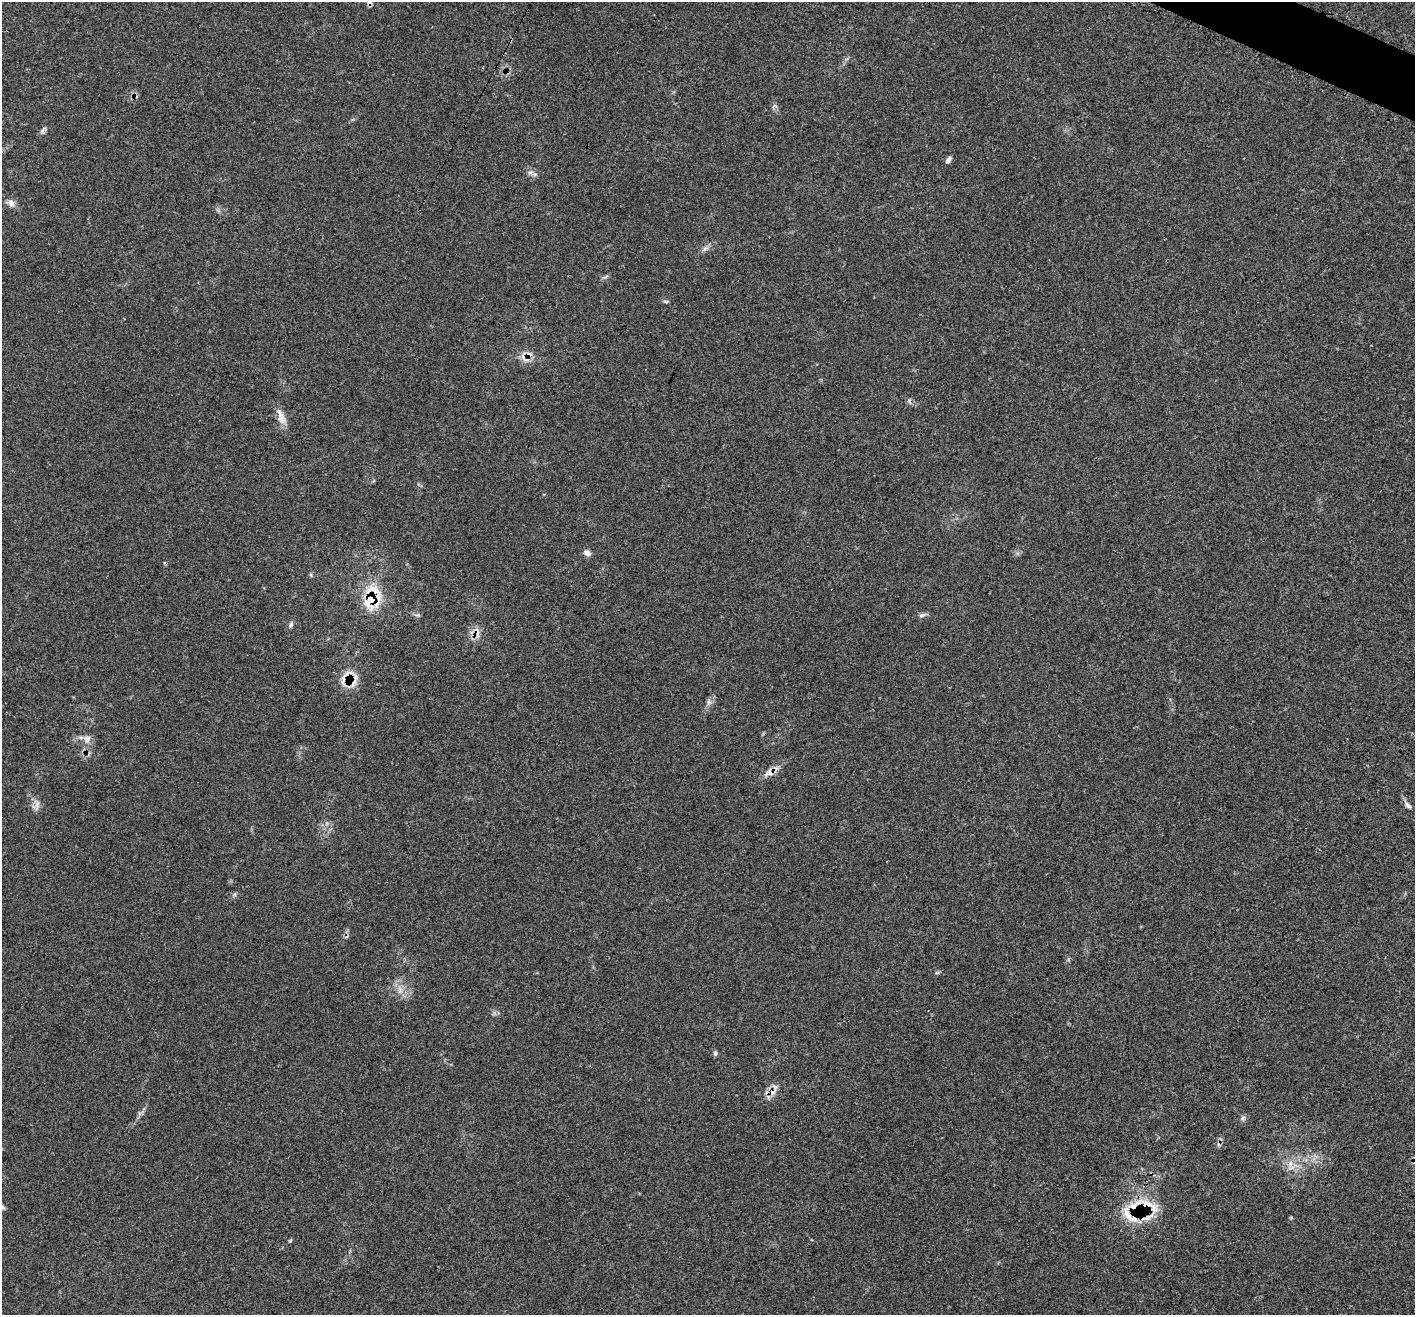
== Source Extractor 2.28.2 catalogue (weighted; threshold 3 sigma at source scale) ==
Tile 10 of 4 x 4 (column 2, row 3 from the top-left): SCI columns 1430-2842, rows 1601-2913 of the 5678 x 5697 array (HDU 1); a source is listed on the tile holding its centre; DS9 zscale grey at full resolution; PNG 1417 x 1317 px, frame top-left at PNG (2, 2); no overlay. Shown black and unused: <1% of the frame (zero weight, under 3 of 4 exposures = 2% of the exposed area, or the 3 px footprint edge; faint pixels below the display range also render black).
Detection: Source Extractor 2.28.2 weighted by HDU 2 'WHT'; one run over the whole footprint, this tile lists its part. Background 0.0708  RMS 0.0055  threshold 0.0246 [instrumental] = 3 sigma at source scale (4.5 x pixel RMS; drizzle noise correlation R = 1.50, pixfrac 1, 0.05/0.05 arcsec/px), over >= 5 px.
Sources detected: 40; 6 cosmic-ray / hot-pixel residue — not listed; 7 inside a brighter listed object's ellipse — not listed separately; the other 27 listed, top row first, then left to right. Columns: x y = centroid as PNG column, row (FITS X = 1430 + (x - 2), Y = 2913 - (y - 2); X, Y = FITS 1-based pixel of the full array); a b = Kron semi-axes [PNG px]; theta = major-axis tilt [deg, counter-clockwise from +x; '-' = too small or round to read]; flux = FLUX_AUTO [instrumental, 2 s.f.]
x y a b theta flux
949 159 9 5 60 1.7
530 172 7 6 - 1.6
11 203 11 8 -39 2.8
705 249 10 6 19 2
606 277 9 4 31 1
666 301 8 4 -9 0.78
282 419 15 10 -55 4.2
587 553 8 7 - 2.4
372 598 21 14 75 26
417 615 7 4 17 0.94
922 615 9 5 15 1.5
291 625 6 4 17 1
477 633 17 5 -82 3.2
345 677 28 11 59 8.3
709 702 8 6 74 1.8
87 739 12 10 80 3.4
769 772 17 9 50 4.3
37 804 10 5 89 2
1408 805 11 5 -42 1.7
400 989 9 5 -76 2.3
715 1053 7 5 -88 1.1
773 1092 12 6 38 3
1243 1118 7 5 59 1.2
1290 1164 10 6 64 3
1146 1206 29 18 44 20
3 1207 7 5 -38 0.97
290 1241 7 4 53 0.7
Overlapping masked pixels (flux is a lower limit): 6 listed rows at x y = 372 598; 477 633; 345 677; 769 772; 773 1092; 1146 1206
Isophote crosses this tile's border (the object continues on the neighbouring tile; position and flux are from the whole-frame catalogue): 1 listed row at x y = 3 1207